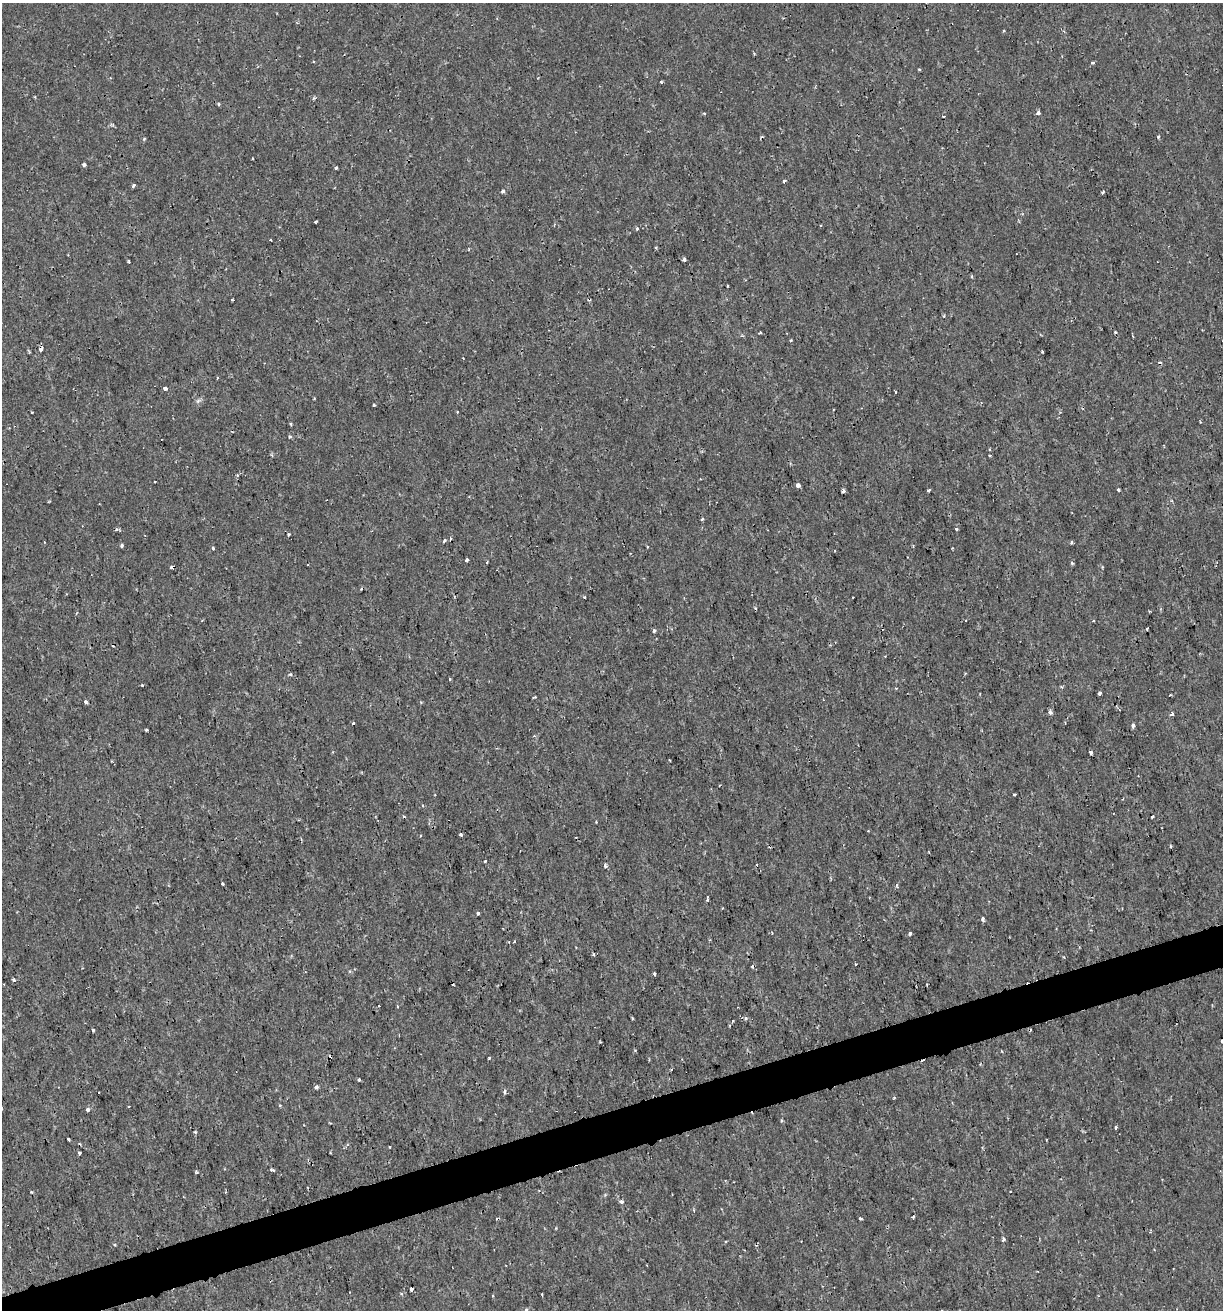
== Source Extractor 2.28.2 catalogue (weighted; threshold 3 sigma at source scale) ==
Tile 7 of 4 x 4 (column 3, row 2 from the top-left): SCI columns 2495-3715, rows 2618-3925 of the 5039 x 5234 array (HDU 1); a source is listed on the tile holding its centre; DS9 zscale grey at full resolution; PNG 1225 x 1312 px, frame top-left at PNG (2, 3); no overlay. Shown black and unused: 3% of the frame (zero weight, under 2 of 3 exposures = <1% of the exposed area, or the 3 px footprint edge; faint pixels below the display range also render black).
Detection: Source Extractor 2.28.2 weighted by HDU 2 'WHT'; one run over the whole footprint, this tile lists its part. Background 6.39e-04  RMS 0.0011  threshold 0.00512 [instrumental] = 3 sigma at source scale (4.5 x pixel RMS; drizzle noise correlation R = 1.50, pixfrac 1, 0.0396/0.0396 arcsec/px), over >= 5 px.
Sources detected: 146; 19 cosmic-ray / hot-pixel residue — not listed; the other 127 listed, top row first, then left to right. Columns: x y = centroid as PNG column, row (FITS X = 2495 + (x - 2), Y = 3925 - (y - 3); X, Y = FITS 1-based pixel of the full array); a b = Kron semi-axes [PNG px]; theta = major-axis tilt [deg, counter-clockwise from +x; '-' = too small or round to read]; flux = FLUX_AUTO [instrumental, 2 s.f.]
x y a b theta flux
1093 63 3 3 - 0.4
919 69 4 3 - 0.11
661 82 3 3 - 0.13
314 98 5 4 - 0.15
218 104 4 3 - 0.16
704 113 3 3 - 0.36
1038 113 4 3 - 0.61
944 116 4 2 - 0.093
1158 137 3 3 - 0.17
144 139 4 4 - 0.11
252 158 3 2 - 0.12
84 165 3 3 - 0.4
336 168 3 3 - 0.41
784 181 3 3 - 0.19
133 185 3 3 - 0.34
503 191 5 4 - 0.31
1103 192 4 3 - 0.13
315 222 3 3 - 0.13
637 228 3 3 - 0.47
271 240 3 2 - 0.13
656 247 4 3 - 0.12
684 259 4 3 - 0.32
129 262 4 3 - 0.12
728 286 3 2 - 0.12
232 300 3 2 - 0.11
760 332 3 2 - 0.15
1115 332 3 3 - 0.13
791 341 3 2 - 0.15
41 349 4 3 - 0.82
1042 352 3 2 - 0.13
217 378 3 3 - 0.13
165 388 4 3 - 0.79
895 392 3 3 - 0.27
198 401 8 4 44 0.26
374 405 3 3 - 0.18
32 412 3 2 - 0.13
457 412 3 3 - 0.13
291 424 3 3 - 0.15
290 437 4 3 - 0.23
990 455 3 3 - 0.12
237 475 4 4 - 0.15
155 482 2 2 - 0.1
798 485 4 4 - 1.5
1118 489 3 3 - 0.22
928 490 3 3 - 0.43
843 491 4 3 - 0.24
702 519 3 3 - 0.28
956 529 3 3 - 0.31
288 534 5 3 - 0.13
444 541 5 3 - 0.19
1071 543 4 3 - 0.17
122 546 4 3 - 0.25
213 548 4 3 - 0.16
952 548 2 2 - 0.081
467 560 4 3 - 0.45
1072 563 5 4 - 0.16
172 567 4 3 - 0.41
1102 567 4 3 - 0.098
584 597 3 3 - 0.12
1093 621 3 2 - 0.1
1147 629 3 2 - 0.099
654 630 3 3 - 0.29
1200 653 4 3 - 0.097
290 674 4 3 - 0.2
142 685 3 3 - 0.16
1061 687 5 4 - 0.14
1099 693 3 3 - 0.94
1170 695 3 2 - 0.11
535 697 5 2 - 0.11
85 702 3 3 - 0.34
1050 712 4 3 - 0.87
1172 714 3 3 - 0.44
354 724 3 3 - 0.24
1133 725 4 3 - 0.42
146 730 3 3 - 0.18
534 736 5 3 - 0.12
1091 752 4 3 - 0.4
1014 794 3 3 - 0.16
1123 799 3 2 - 0.087
1152 816 3 3 - 0.29
460 834 3 3 - 0.38
421 835 3 2 - 0.16
1171 846 3 3 - 0.13
485 861 3 3 - 0.13
757 865 3 2 - 0.098
605 866 5 4 - 0.23
222 884 3 3 - 0.41
897 885 6 3 -90 0.22
707 898 6 3 86 0.22
722 908 2 2 - 0.093
478 913 3 3 - 0.17
983 919 5 4 - 0.29
910 933 3 3 - 0.44
514 941 3 2 - 0.15
594 954 4 3 - 0.12
1064 957 4 3 - 0.1
856 964 3 3 - 0.16
654 974 3 3 - 0.48
14 980 3 3 - 0.36
378 1006 2 2 - 0.093
633 1018 4 3 - 0.13
746 1018 5 3 - 0.15
733 1021 3 2 - 0.15
93 1030 4 3 - 0.16
1222 1041 3 3 - 0.48
489 1058 3 3 - 0.26
359 1079 3 3 - 0.26
316 1087 4 3 - 0.41
98 1092 3 2 - 0.17
505 1092 4 4 - 0.32
894 1097 4 3 - 0.12
280 1105 4 3 - 0.14
88 1109 5 4 - 0.27
1116 1127 4 3 - 0.22
195 1132 5 4 - 0.13
68 1139 3 3 - 0.26
79 1153 4 3 - 0.39
272 1170 8 3 -23 0.16
32 1192 3 2 - 0.13
621 1202 5 4 - 0.39
913 1217 4 3 - 0.14
860 1218 4 3 - 0.14
1003 1239 3 3 - 0.47
114 1244 4 3 - 0.1
411 1289 4 3 - 0.91
542 1294 3 2 - 0.14
526 1310 5 4 - 0.18
Overlapping masked pixels (flux is a lower limit): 2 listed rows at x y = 41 349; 172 567
Isophote crosses this tile's border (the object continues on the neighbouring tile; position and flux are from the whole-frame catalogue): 2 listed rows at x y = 1222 1041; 526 1310